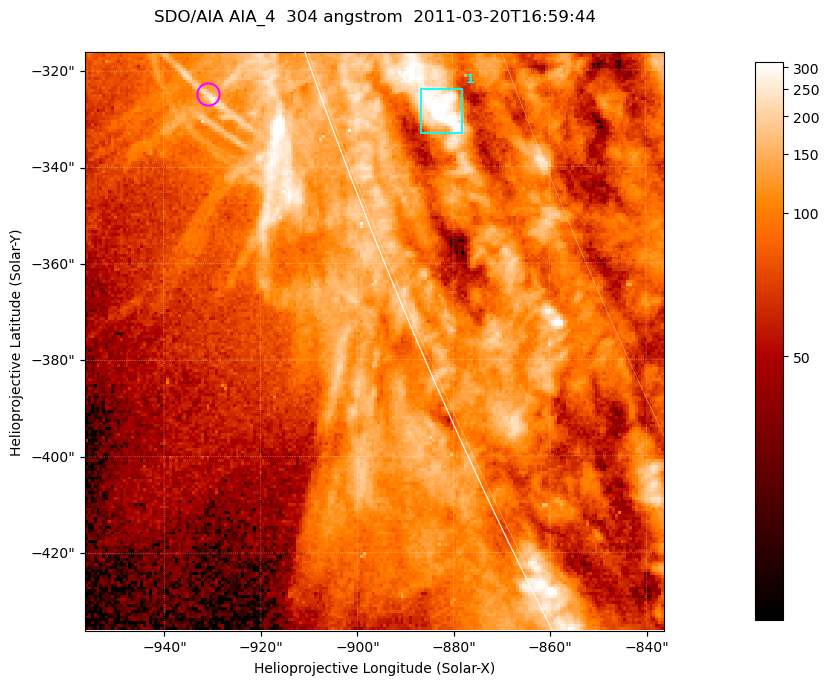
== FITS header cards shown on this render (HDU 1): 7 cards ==
TELESCOP= 'SDO/AIA '           / For AIA: SDO/AIA
INSTRUME= 'AIA_4   '           / For AIA: AIA_ATA1, AIA_ATA2, AIA_ATA3 or AIA_AT
WAVELNTH=                  304 / [angstrom] Wavelength
WAVEUNIT= 'angstrom'           / Wavelength unit: angstrom
DATE-OBS= '2011-03-20T16:59:44.123' / [ISO] Date when observation started; ISO 8
CTYPE1  = 'HPLN-TAN'           / CTYPE1; Typically HPLN
CTYPE2  = 'HPLT-TAN'           / CTYPE2; Typically HPLT

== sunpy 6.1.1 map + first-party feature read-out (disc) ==
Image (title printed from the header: SDO/AIA AIA_4  304 angstrom  2011-03-20T16:59:44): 200 x 200 px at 0.6 arcsec/px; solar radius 964 arcsec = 1606 px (partial field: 0.2% of the solar disc is inside the frame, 42% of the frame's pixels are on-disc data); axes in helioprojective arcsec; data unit not stated in the header (colour bar unlabelled)
Orientation: roll -0.132 deg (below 1 deg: not rotated)
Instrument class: DISC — disc imager (sunpy class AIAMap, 304 A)
Bright regions (active regions / flare kernels): reference = the on-disc median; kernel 3 px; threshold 5 sigma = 186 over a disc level ~92.1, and >= 1.15x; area >= 40 px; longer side >= 3 px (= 1.8 arcsec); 1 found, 1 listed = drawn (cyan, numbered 1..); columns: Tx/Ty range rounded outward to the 2 arcsec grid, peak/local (2 s.f.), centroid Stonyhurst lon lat
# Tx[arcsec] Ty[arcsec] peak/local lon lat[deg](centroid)
1 -888..-878 -334..-324 5.1 -79 -21
Off-limb structures (1.02-1.3 R_sun): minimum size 25 px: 5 found; the strongest spans PA ~110 deg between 1.02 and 1.03 R_sun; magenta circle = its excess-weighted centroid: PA ~110 deg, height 1.02 R_sun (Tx ~-930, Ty ~-324 arcsec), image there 2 x the reference